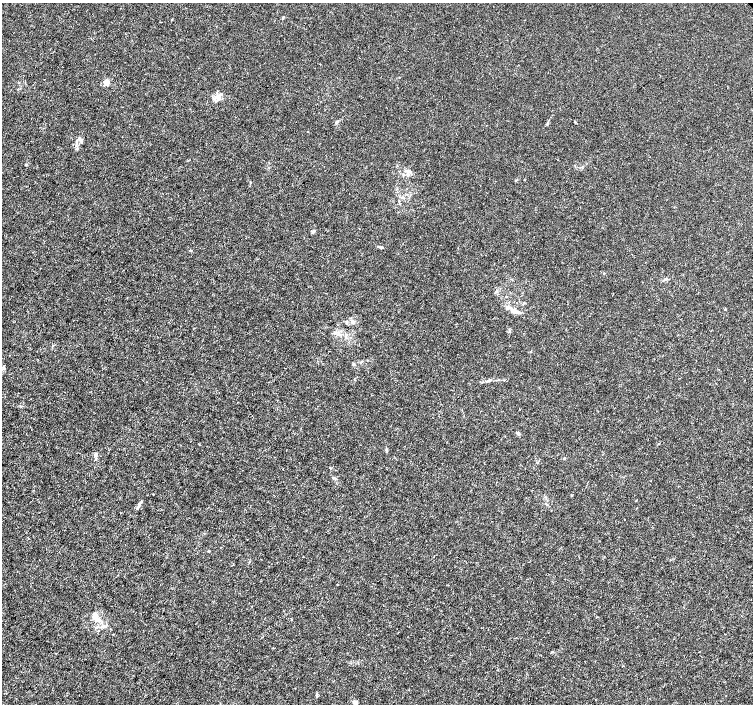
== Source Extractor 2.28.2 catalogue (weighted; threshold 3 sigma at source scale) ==
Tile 7 of 4 x 4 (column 3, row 2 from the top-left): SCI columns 3010-4510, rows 3021-4424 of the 6012 x 5974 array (HDU 1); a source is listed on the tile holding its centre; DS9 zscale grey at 2 x 2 block average (1 PNG px = mean of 2 x 2 image px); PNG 755 x 706 px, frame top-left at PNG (2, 3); no overlay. Shown black and unused: <1% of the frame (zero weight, under 3 of 4 exposures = <1% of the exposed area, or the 3 px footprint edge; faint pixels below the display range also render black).
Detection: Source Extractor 2.28.2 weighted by HDU 2 'WHT'; one run over the whole footprint, this tile lists its part. Background 0.00115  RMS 0.0013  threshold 0.00601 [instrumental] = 3 sigma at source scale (4.5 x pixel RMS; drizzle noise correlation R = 1.50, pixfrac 1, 0.0396/0.0396 arcsec/px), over >= 5 px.
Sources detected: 36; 1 inside a brighter listed object's ellipse — not listed separately; the other 35 listed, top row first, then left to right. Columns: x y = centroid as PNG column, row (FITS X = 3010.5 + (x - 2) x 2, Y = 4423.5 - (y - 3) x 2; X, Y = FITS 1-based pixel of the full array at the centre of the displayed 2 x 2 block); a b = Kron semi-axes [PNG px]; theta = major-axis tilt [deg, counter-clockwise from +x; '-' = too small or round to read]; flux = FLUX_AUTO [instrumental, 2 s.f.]
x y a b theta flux
283 17 3 2 - 0.22
106 82 3 3 - 6.7
220 94 4 3 - 0.44
337 122 6 3 39 0.46
575 122 3 3 - 0.25
547 124 5 3 - 0.33
77 141 4 2 - 0.35
81 141 6 2 78 0.45
26 165 3 2 - 0.26
408 175 5 4 - 0.88
517 180 3 2 - 0.24
250 182 3 2 - 0.17
313 232 5 3 - 0.48
382 247 4 2 - 0.33
604 273 2 2 - 0.18
666 279 5 3 - 0.51
497 291 4 3 - 0.43
515 311 7 6 - 1.5
346 322 3 2 - 0.25
353 322 5 4 - 0.9
335 333 6 3 33 0.61
345 337 4 4 - 0.49
361 362 4 2 - 0.26
518 433 5 3 - 0.48
386 450 4 2 - 0.29
95 454 4 4 - 0.78
564 458 4 3 - 0.27
572 495 2 2 - 0.21
139 504 6 3 69 0.61
625 520 2 2 - 0.14
95 616 11 8 79 2.4
291 619 3 2 - 0.17
103 627 6 4 8 0.77
317 695 7 2 86 0.43
355 703 5 4 - 0.97
Diffuse or blended objects may show on this block-average render without a row.